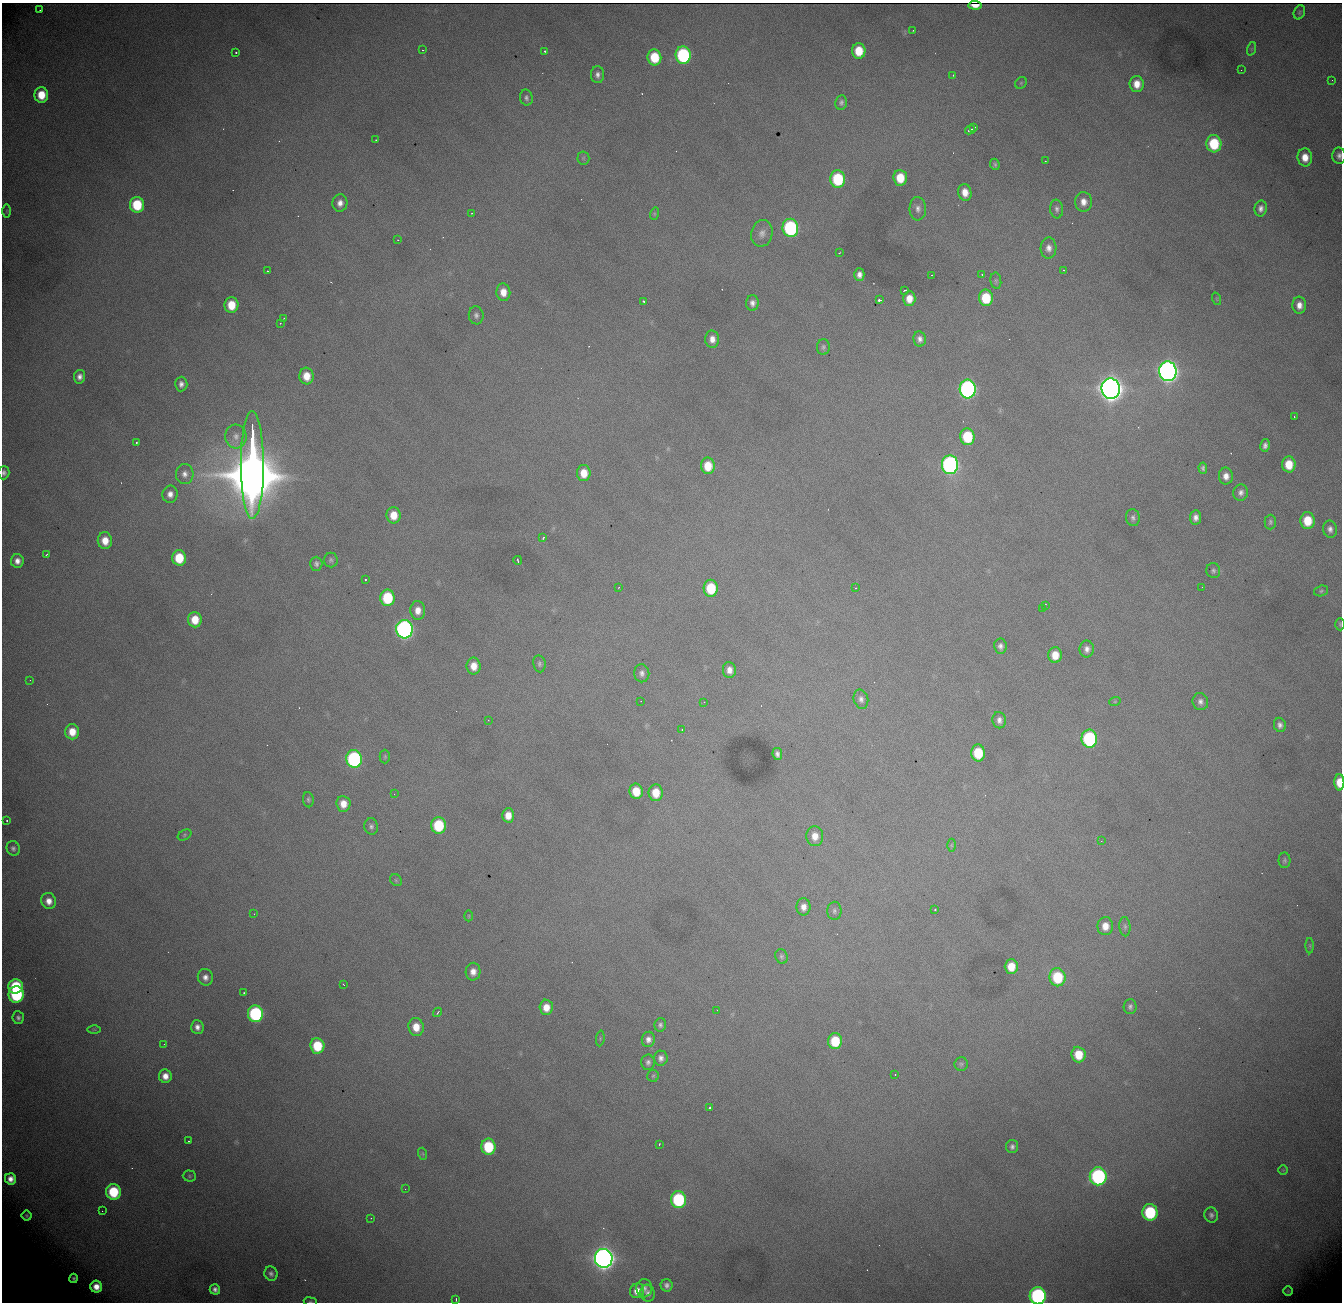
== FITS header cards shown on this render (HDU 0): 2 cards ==
NAXIS1  = 1340
NAXIS2  = 1300

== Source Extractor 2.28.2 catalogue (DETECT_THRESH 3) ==
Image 1340 x 1300 px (HDU 0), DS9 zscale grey, 1 PNG px = 1 image px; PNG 1344 x 1304 px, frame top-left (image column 1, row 1300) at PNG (2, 3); each listed source drawn as its Kron ellipse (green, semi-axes under 4 px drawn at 4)
Background 1820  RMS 22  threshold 65.7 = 3 sigma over >= 5 px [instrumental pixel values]
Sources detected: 229; all 229 listed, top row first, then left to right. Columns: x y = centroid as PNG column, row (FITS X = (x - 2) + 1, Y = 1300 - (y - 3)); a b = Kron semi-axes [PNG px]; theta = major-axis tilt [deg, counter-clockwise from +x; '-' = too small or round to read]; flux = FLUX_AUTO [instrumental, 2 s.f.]
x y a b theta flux
975 5 6 4 -5 7.9e+03
40 10 2 2 - 9.0e+02
1299 12 7 5 67 2.6e+03
913 30 2 2 - 1.4e+03
1251 49 7 4 71 2.2e+03
422 50 3 2 - 2.3e+03
545 51 3 2 - 4.5e+03
859 51 8 6 -87 4.0e+04
236 52 3 3 - 2.7e+03
683 55 9 7 -84 2.2e+05
654 57 8 7 - 5.7e+04
1241 70 2 2 - 6.8e+02
598 75 8 6 88 7.0e+03
953 75 3 2 - 9.2e+02
1332 80 2 2 - 1.9e+03
1021 83 6 5 - 2.3e+03
1137 84 8 7 - 1.9e+04
41 95 8 7 - 3.5e+04
526 98 8 6 -78 4.5e+03
841 102 7 6 - 4.1e+03
974 128 4 2 - 2.3e+03
970 130 5 2 - 2.7e+03
376 140 2 2 - 1.2e+03
1214 144 9 7 -86 7.0e+04
1339 156 8 6 -88 6.3e+03
1305 157 9 7 -83 2.0e+04
583 158 6 6 - 2.5e+03
1045 161 2 2 - 8.7e+02
995 164 6 4 -68 2.7e+03
900 178 8 6 -86 3.7e+04
838 179 8 7 - 1.0e+05
965 192 8 6 -79 1.7e+04
1083 202 10 8 -89 1.3e+04
340 203 9 7 78 1.0e+04
137 205 8 7 - 7.2e+04
1261 208 8 6 80 7.3e+03
918 209 11 8 -88 9.3e+03
1057 209 9 6 -85 5.1e+03
7 211 6 4 89 2.4e+03
472 213 3 2 - 8.4e+02
654 214 6 4 72 2.1e+03
790 228 9 8 - 2.4e+05
762 233 13 10 78 1.1e+04
398 240 2 2 - 1.2e+03
1049 248 10 8 88 9.5e+03
839 253 3 2 - 9.5e+02
1063 270 3 3 - 1.1e+03
267 271 2 2 - 1.3e+03
982 274 3 2 - 3.1e+03
859 275 6 5 - 7.9e+03
931 275 3 2 - 3.6e+03
996 281 8 5 -80 3.0e+03
905 290 4 2 - 1.5e+03
503 292 8 7 - 1.8e+04
986 298 8 7 - 5.9e+04
909 299 7 6 - 1.8e+04
1217 299 6 4 -71 1.6e+03
879 300 4 3 - 8.7e+03
644 301 4 3 - 2.7e+03
752 303 8 6 89 7.5e+03
231 305 8 7 - 3.6e+04
1299 305 8 7 - 1.2e+04
476 315 9 7 -81 5.9e+03
284 318 2 2 - 9.6e+02
280 323 3 3 - 1.4e+03
712 339 8 7 - 1.2e+04
920 339 7 6 - 6.9e+03
823 347 8 6 89 3.6e+03
1168 371 10 8 -85 1.4e+06
306 376 8 7 - 2.3e+04
79 377 7 5 80 7.6e+03
181 384 7 6 - 6.7e+03
968 389 9 8 - 5.4e+05
1111 389 10 9 - 2.5e+06
1294 416 3 2 - 3.6e+03
236 436 12 10 -84 1.3e+04
967 437 8 7 - 7.6e+04
136 442 3 2 - 2.4e+03
1265 445 6 5 - 5.8e+03
1289 464 8 6 -87 3.1e+04
252 465 54 11 -90 2.0e+07
950 465 9 8 - 5.6e+05
708 466 8 7 - 3.3e+04
1203 468 5 4 - 3.6e+03
4 473 6 5 - 5.1e+03
584 473 8 6 -90 2.3e+04
185 474 10 8 87 9.3e+03
1226 476 8 7 - 1.2e+04
1241 492 8 7 - 7.0e+03
170 494 8 7 - 1.1e+04
394 515 8 7 - 2.6e+04
1196 517 7 5 82 8.0e+03
1133 518 8 7 - 5.0e+03
1307 521 8 7 - 3.9e+04
1270 522 7 6 - 3.3e+03
1330 529 8 7 - 7.1e+03
543 538 3 2 - 1.6e+03
105 541 8 7 - 2.2e+04
46 555 3 2 - 1.3e+03
179 558 7 7 - 5.2e+04
331 560 7 7 - 3.5e+03
518 560 4 2 - 1.8e+03
17 561 7 6 - 9.8e+03
316 564 7 6 - 4.6e+03
1213 571 7 7 - 3.8e+03
365 579 3 2 - 2.3e+03
619 587 2 2 - 9.8e+02
1202 587 2 2 - 2.0e+03
711 588 8 7 - 6.2e+04
855 588 2 2 - 9.3e+02
1321 591 7 5 17 3.0e+03
387 598 8 7 - 8.4e+04
1045 605 3 2 - 1.5e+03
1043 608 3 2 - 2.0e+03
418 610 9 7 -86 1.5e+04
195 620 8 7 - 3.0e+04
1340 624 6 5 - 2.1e+03
404 629 9 8 - 6.4e+05
1000 646 7 6 - 5.8e+03
1087 649 8 7 - 7.6e+03
1055 655 8 6 90 2.4e+04
539 664 8 6 -80 3.7e+03
474 666 8 7 - 1.9e+04
729 670 8 6 -84 1.1e+04
642 673 9 7 -82 6.6e+03
30 680 2 2 - 6.9e+02
861 699 10 7 -75 6.6e+03
641 701 2 2 - 9.4e+02
1115 701 6 3 19 1.6e+03
704 702 3 2 - 1.4e+03
1200 702 9 7 -75 6.9e+03
488 720 3 3 - 1.3e+03
999 720 8 6 -80 7.2e+03
1280 725 7 6 - 6.2e+03
682 730 3 3 - 1.9e+03
72 732 7 7 - 2.3e+04
1089 739 9 8 - 2.1e+05
978 753 8 7 - 5.8e+04
777 754 6 4 -80 5.3e+03
385 756 7 5 89 2.6e+03
354 759 9 8 - 2.8e+05
1339 782 8 5 90 2.9e+04
636 791 8 6 -81 3.3e+04
656 793 8 7 - 3.0e+04
394 794 3 2 - 1.2e+03
308 800 7 5 -84 3.2e+03
343 804 8 7 - 1.8e+04
508 815 7 6 - 1.8e+04
7 820 3 2 - 1.5e+03
438 825 8 7 - 8.4e+04
371 826 8 7 - 4.8e+03
184 835 7 5 28 2.3e+03
815 836 10 8 -84 1.6e+04
1101 841 2 2 - 7.7e+02
951 845 6 4 90 2.2e+03
13 848 7 6 - 4.7e+03
1285 860 8 6 89 3.4e+03
396 880 6 5 - 2.6e+03
49 901 8 7 - 1.3e+04
803 907 9 7 90 1.1e+04
935 910 3 2 - 3.2e+03
834 911 9 7 -89 4.8e+03
254 914 2 2 - 1.1e+03
469 916 5 3 - 1.4e+03
1105 926 9 8 - 1.8e+04
1125 927 10 5 -84 4.0e+03
1310 946 7 4 -89 2.4e+03
782 956 7 6 - 3.5e+03
1011 966 7 6 - 2.6e+04
473 972 9 7 87 1.3e+04
205 977 8 7 - 8.7e+03
1057 977 9 8 - 7.3e+04
344 985 3 2 - 2.5e+03
16 986 7 7 - 8.9e+04
244 993 3 2 - 3.9e+03
16 994 8 7 - 1.6e+05
546 1007 8 6 -88 1.9e+04
1130 1007 7 6 - 4.5e+03
717 1010 2 2 - 6.7e+02
438 1012 5 3 - 2.4e+03
255 1014 8 7 - 2.1e+05
18 1018 6 5 - 4.9e+03
660 1025 7 6 - 3.9e+03
197 1027 7 6 - 8.3e+03
416 1027 9 7 -82 2.4e+04
94 1029 6 4 -1 2.1e+03
600 1038 8 3 85 1.9e+03
648 1039 8 6 84 8.3e+03
835 1041 8 7 - 5.8e+04
164 1044 2 2 - 8.3e+02
317 1046 8 7 - 5.7e+04
1078 1055 8 7 - 3.5e+04
661 1058 7 6 - 7.2e+03
648 1062 8 6 89 5.1e+03
961 1064 7 6 - 3.3e+03
895 1074 2 2 - 9.0e+02
165 1076 7 6 - 1.3e+04
653 1076 6 6 - 2.5e+03
710 1107 3 3 - 3.6e+03
189 1141 3 2 - 1.5e+03
659 1144 3 2 - 1.6e+03
488 1147 8 7 - 8.1e+04
1012 1147 6 6 - 5.1e+03
423 1154 6 4 -72 2.1e+03
1283 1170 5 5 - 1.6e+03
189 1176 6 5 - 2.5e+03
1098 1176 9 8 - 3.1e+05
10 1179 5 5 - 1.0e+04
405 1189 3 2 - 1.3e+03
113 1192 8 7 - 8.0e+04
678 1200 8 7 - 1.6e+05
102 1211 2 2 - 1.7e+03
1150 1212 8 7 - 1.2e+05
1211 1215 7 7 - 5.1e+03
27 1216 5 5 - 2.5e+03
371 1218 2 2 - 7.4e+02
604 1258 9 9 - 1.7e+06
271 1274 7 6 - 5.1e+03
74 1278 4 3 - 3.5e+03
667 1285 6 6 - 5.8e+03
96 1287 6 6 - 1.4e+04
644 1288 9 8 - 6.9e+03
215 1289 5 5 - 6.3e+03
637 1291 7 7 - 1.6e+04
1288 1291 5 4 - 1.4e+03
648 1293 8 7 - 6.8e+03
1038 1296 8 8 - 3.4e+05
456 1299 3 2 - 1.6e+03
310 1302 6 3 -7 1.9e+03
At the frame edge (FLAGS 8, measured only in part): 6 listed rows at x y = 1339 156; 4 473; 1340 624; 1339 782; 1038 1296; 310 1302